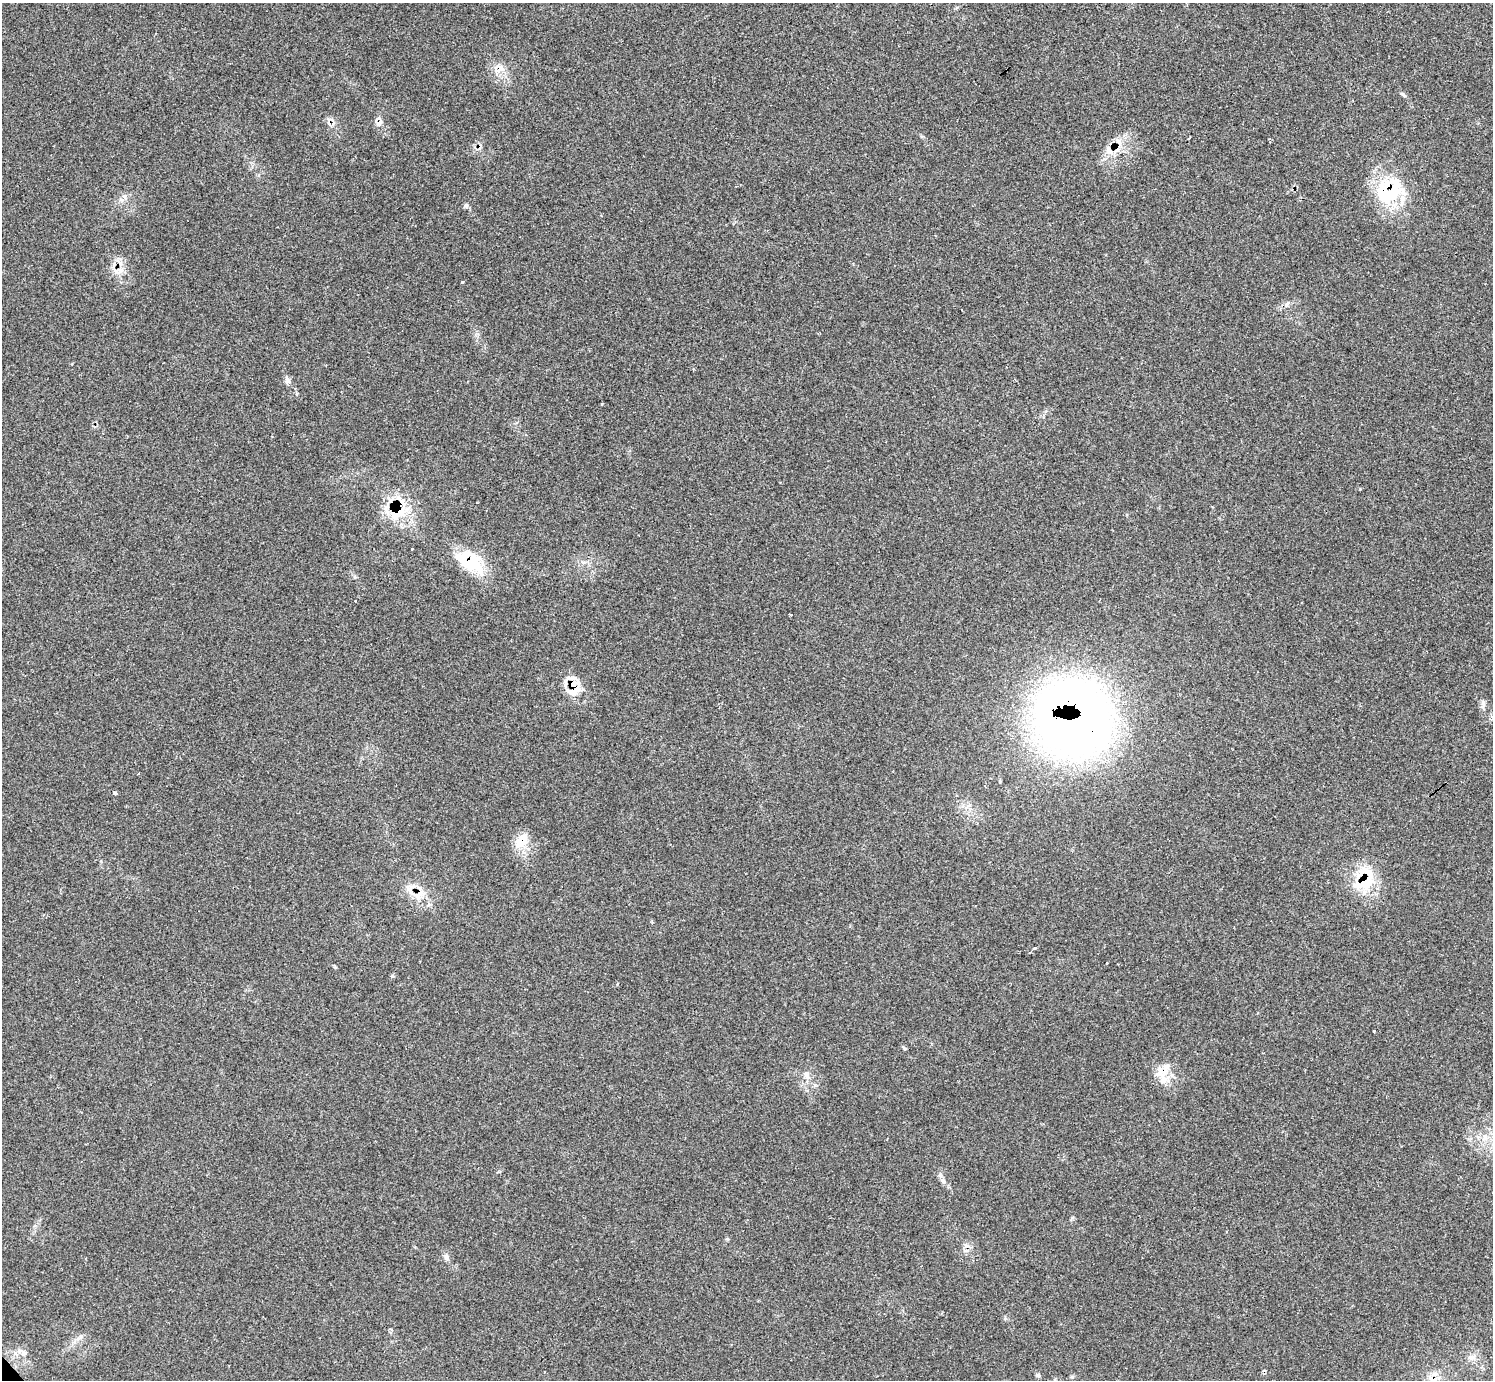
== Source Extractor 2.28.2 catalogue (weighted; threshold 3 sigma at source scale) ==
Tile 10 of 4 x 4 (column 2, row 3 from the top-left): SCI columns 1492-2982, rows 1543-2920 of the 5972 x 5970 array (HDU 1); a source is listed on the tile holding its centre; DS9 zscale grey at full resolution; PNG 1495 x 1382 px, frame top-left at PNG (2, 3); no overlay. Shown black and unused: <1% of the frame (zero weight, under 2 of 3 exposures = <1% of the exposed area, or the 3 px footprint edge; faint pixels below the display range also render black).
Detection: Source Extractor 2.28.2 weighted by HDU 2 'WHT'; one run over the whole footprint, this tile lists its part. Background 0.161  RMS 0.0092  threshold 0.0415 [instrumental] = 3 sigma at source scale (4.5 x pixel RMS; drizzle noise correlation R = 1.50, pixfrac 1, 0.05/0.05 arcsec/px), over >= 5 px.
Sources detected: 42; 4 cosmic-ray / hot-pixel residue — not listed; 5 inside a brighter listed object's ellipse — not listed separately; the other 33 listed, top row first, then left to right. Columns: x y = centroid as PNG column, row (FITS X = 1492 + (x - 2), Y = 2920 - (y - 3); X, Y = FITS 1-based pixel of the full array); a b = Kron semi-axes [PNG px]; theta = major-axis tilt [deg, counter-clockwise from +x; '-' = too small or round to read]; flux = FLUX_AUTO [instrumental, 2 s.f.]
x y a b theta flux
500 69 16 9 37 8.1
1403 95 8 4 -41 1.8
1109 151 16 10 -60 8.9
1389 191 40 34 25 62
124 197 7 4 -44 2.3
466 205 6 5 - 1.8
120 270 11 7 8 5.6
462 282 3 3 - 3.6
1287 304 10 3 60 1.8
288 380 13 5 -54 3.4
601 404 3 3 - 1.1
399 511 26 21 51 38
412 549 3 3 - 1.9
470 562 38 22 -32 42
790 614 4 3 - 2.2
572 684 19 14 34 19
1483 704 13 5 84 3.2
1073 718 79 75 -36 710
115 793 4 3 - 7.4
956 795 3 3 - 0.71
521 840 25 14 58 16
1363 883 34 14 11 26
418 894 18 12 65 13
1035 948 3 3 - 2.9
1107 963 3 2 - 1.4
904 1048 7 3 -53 1.2
1163 1070 26 16 49 16
806 1074 8 6 -68 3.1
1485 1138 8 5 -35 3.2
943 1181 6 5 - 2.1
1471 1358 10 6 6 3.8
1037 1375 6 5 - 1.7
1432 1380 16 10 -27 10
Overlapping masked pixels (flux is a lower limit): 13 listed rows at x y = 500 69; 1109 151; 1389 191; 120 270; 399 511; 470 562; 572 684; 1073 718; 521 840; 1363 883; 418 894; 1163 1070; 1432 1380
Isophote crosses this tile's border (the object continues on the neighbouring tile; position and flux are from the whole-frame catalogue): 1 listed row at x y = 1432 1380
Unlisted compact peaks at least as high as the median listed source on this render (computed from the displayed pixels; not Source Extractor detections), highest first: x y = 1374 1031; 1072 1218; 392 976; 446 1256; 335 967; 1360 489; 727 1239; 1005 1318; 355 577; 617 984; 921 136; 101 861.